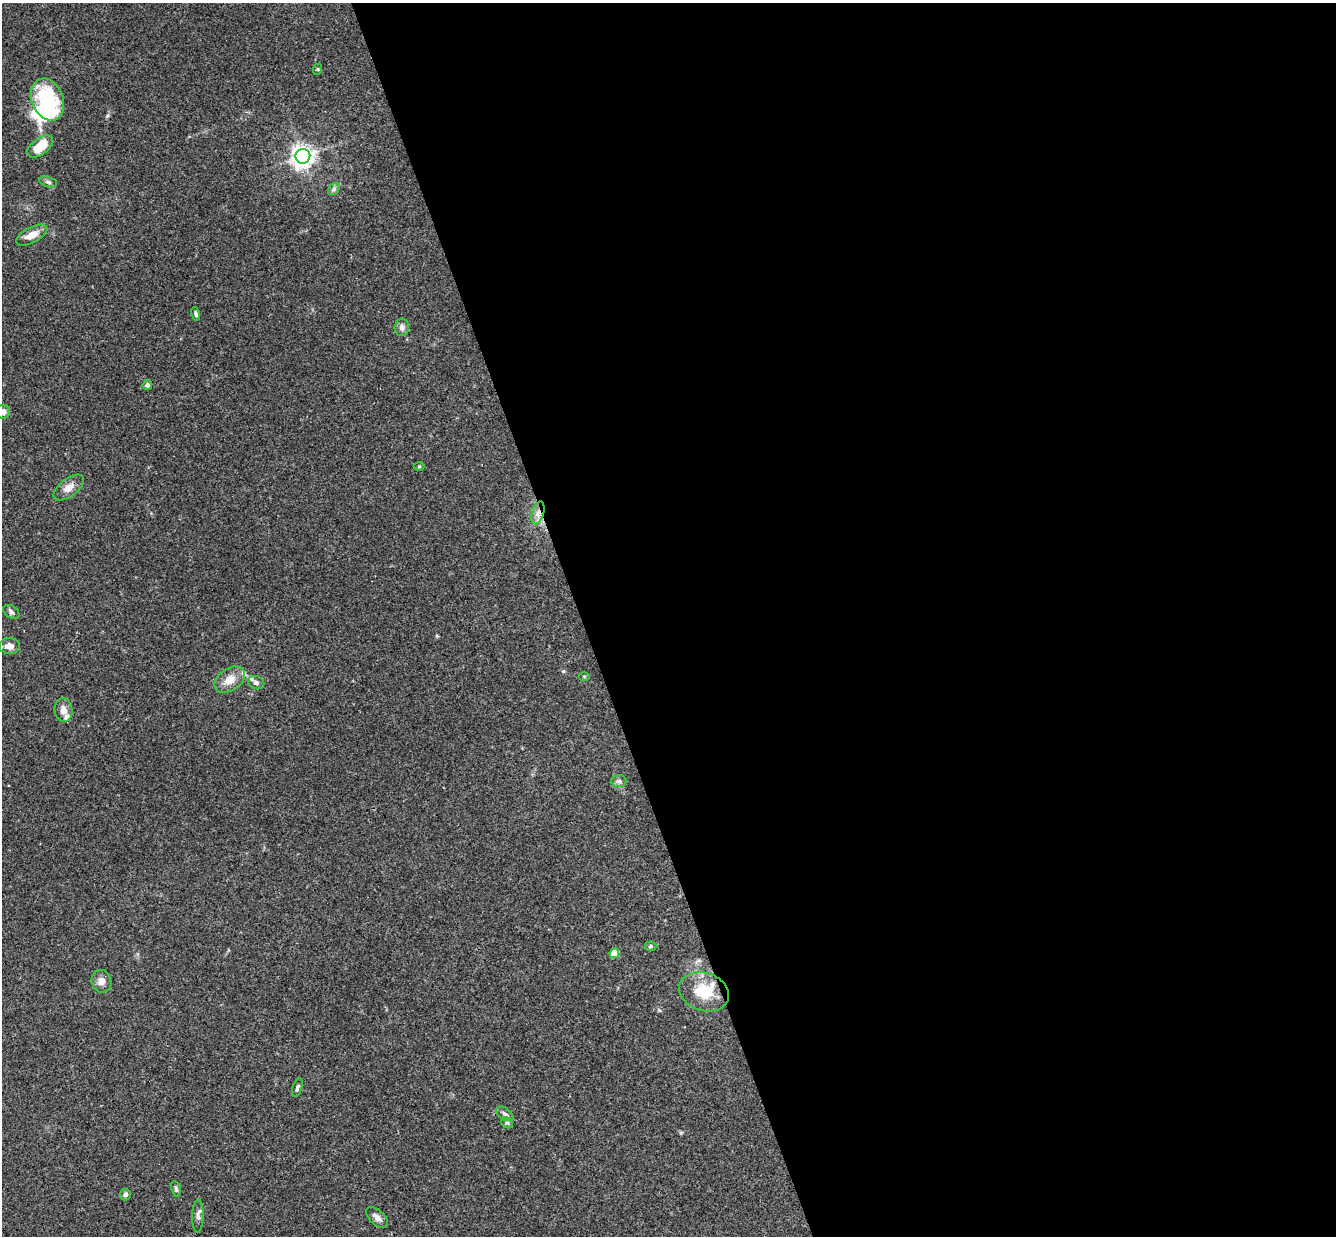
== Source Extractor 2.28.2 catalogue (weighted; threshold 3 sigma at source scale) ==
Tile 8 of 4 x 4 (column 4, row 2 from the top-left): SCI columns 4058-5391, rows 2763-3996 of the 5447 x 5401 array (HDU 1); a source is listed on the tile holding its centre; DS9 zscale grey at full resolution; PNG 1338 x 1238 px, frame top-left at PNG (2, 3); each listed source drawn as its Kron ellipse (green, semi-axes under 4 px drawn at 4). Shown black and unused: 57% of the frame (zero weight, under 3 of 4 exposures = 6% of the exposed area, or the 3 px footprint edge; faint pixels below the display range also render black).
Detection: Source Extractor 2.28.2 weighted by HDU 2 'WHT'; one run over the whole footprint, this tile lists its part. Background 0.0844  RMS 0.0034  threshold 0.0153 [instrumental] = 3 sigma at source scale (4.5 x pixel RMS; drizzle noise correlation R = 1.50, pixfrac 1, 0.05/0.05 arcsec/px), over >= 5 px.
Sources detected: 36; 1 inside a brighter object's white glare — neither listed nor drawn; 3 inside a brighter listed object's ellipse — not listed separately; the other 32 listed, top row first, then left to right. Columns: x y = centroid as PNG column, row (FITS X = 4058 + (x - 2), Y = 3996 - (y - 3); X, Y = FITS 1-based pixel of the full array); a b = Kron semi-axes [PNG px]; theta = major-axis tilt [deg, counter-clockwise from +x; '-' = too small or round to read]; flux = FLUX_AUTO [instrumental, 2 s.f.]
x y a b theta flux
318 69 6 4 72 0.39
48 100 22 15 -67 24
40 146 15 8 36 7.7
303 156 7 7 - 230
48 182 9 5 -15 0.89
334 189 7 5 46 0.72
32 235 17 7 28 3.7
196 314 7 3 -77 0.64
402 327 9 7 85 1.5
147 385 5 5 - 0.91
3 412 7 7 - 1.5
419 466 5 3 - 0.34
69 488 18 9 37 3.1
538 513 12 6 72 2
11 612 9 6 -35 0.87
9 646 10 8 -2 2.8
584 676 5 3 - 0.36
230 680 17 11 35 4.3
256 683 8 6 -22 1.3
63 710 12 9 -82 2.4
619 781 7 6 - 0.93
650 946 6 4 5 0.62
614 953 5 4 - 5.5
101 981 11 10 - 2.3
704 992 25 19 -17 11
297 1088 9 4 71 0.77
505 1114 10 5 -35 1.1
507 1123 6 5 - 0.53
176 1189 8 5 -79 0.67
125 1194 6 5 - 1.2
198 1216 16 5 87 1.5
377 1217 13 7 -42 1.9
Overlapping masked pixels (flux is a lower limit): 2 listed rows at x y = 538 513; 704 992
Isophote crosses this tile's border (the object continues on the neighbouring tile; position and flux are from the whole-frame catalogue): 1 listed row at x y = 3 412